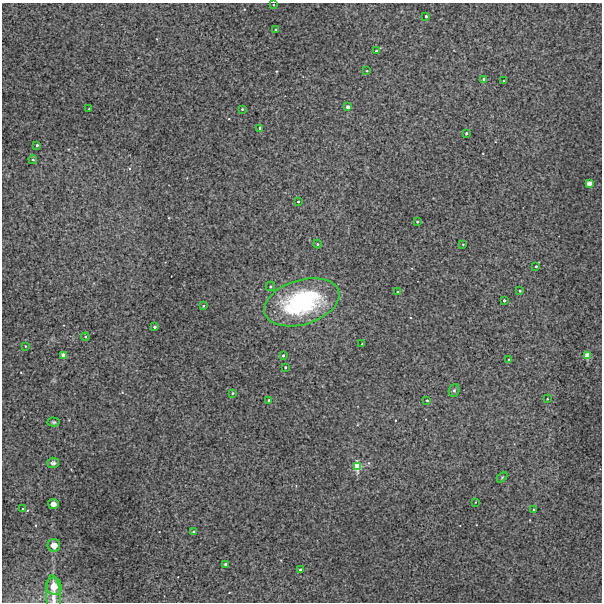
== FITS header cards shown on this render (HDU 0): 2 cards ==
NAXIS1  =                  600 / Width of image
NAXIS2  =                  600 / Height of image

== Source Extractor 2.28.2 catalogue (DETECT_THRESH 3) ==
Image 600 x 600 px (HDU 0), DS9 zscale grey, 1 PNG px = 1 image px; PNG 604 x 604 px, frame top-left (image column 1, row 600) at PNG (2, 3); each listed source drawn as its Kron ellipse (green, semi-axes under 4 px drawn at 4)
Background 568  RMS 1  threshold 3.11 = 3 sigma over >= 5 px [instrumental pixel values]
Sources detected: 54; all 54 listed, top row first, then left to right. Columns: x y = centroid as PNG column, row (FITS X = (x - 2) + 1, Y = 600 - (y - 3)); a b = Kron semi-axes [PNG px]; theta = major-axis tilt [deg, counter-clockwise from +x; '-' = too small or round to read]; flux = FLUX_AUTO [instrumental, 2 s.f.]
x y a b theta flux
273 5 3 2 - 68
426 16 3 3 - 150
276 30 3 2 - 72
376 51 4 3 - 110
367 71 3 2 - 46
484 79 3 3 - 200
504 81 3 3 - 94
348 107 3 3 - 440
89 109 3 2 - 45
242 109 3 3 - 71
260 128 3 3 - 230
466 133 3 3 - 150
37 145 3 3 - 140
33 159 4 4 - 100
589 183 4 3 - 2200
298 201 3 2 - 76
417 222 3 3 - 120
317 244 4 4 - 73
463 244 3 2 - 46
536 266 3 3 - 88
270 286 5 4 - 110
520 291 3 3 - 110
398 292 4 3 - 84
504 300 3 3 - 200
302 302 39 22 17 9700
203 306 3 3 - 73
155 327 3 3 - 190
85 337 4 3 - 72
362 344 2 2 - 50
25 346 3 2 - 40
63 355 3 3 - 970
283 356 3 3 - 130
588 356 4 3 - 4300
509 360 3 3 - 120
285 367 3 3 - 120
454 390 6 5 - 130
233 393 3 3 - 150
547 399 3 2 - 49
269 400 3 2 - 97
427 400 3 3 - 84
54 422 6 4 -2 97
53 463 6 5 - 150
357 466 4 4 - 13000
502 477 6 4 46 79
476 502 3 2 - 38
53 504 5 5 - 250
23 509 3 2 - 89
533 509 4 3 - 59
194 532 3 3 - 140
54 545 6 6 - 470
226 564 3 3 - 260
301 570 3 3 - 450
54 586 8 7 - 1000
54 597 22 7 -87 500
At the frame edge (FLAGS 8, measured only in part): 1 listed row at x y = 54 597